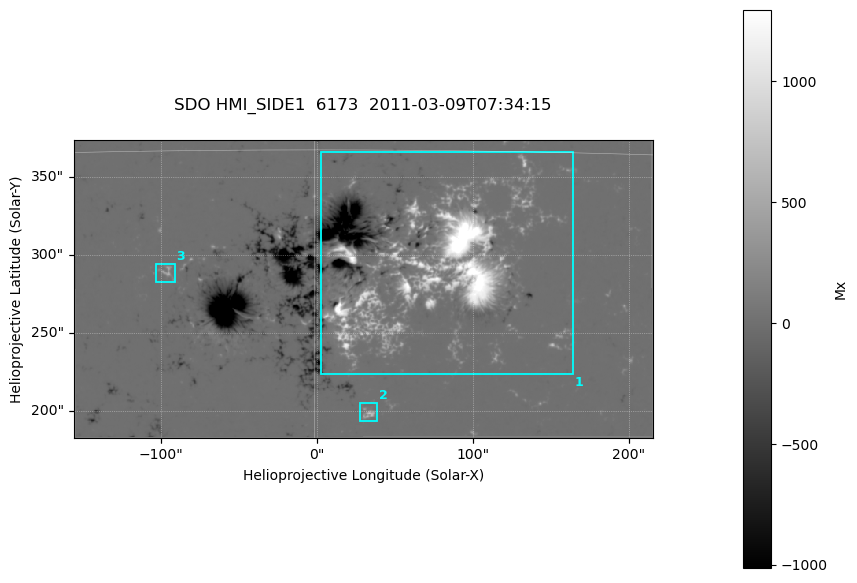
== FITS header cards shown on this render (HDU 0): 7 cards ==
TELESCOP= 'SDO     '           /
INSTRUME= 'HMI_SIDE1'          /
WAVELNTH=              6173.00 /
DATE-OBS= '2011-03-09T07:34:15.000' /
CTYPE1  = 'HPLN-TAN'           /
CTYPE2  = 'HPLT-TAN'           /
BUNIT   = 'Mx      '           /

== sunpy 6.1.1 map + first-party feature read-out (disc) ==
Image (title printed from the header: SDO HMI_SIDE1  6173  2011-03-09T07:34:15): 736 x 379 px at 0.504 arcsec/px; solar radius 966 arcsec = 1916 px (partial field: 2.4% of the solar disc is inside the frame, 99% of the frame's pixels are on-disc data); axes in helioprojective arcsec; data unit Mx (BUNIT, on the colour bar)
Orientation: file roll -179.9 deg (from PC/CROTA): ROTATED to solar-north-up (sunpy Map.rotate, bilinear) for analysis and display; everything below refers to the rotated frame; the empty margins the rotation leaves inside the frame are drawn grey
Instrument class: DISC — disc imager (sunpy class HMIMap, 6173 A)
Bright regions (active regions / flare kernels): reference = the on-disc median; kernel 7 px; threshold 5 sigma = 48 Mx over a disc level ~-0.151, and >= 1.15x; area >= 278 px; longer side >= 5 px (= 2.5 arcsec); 3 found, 3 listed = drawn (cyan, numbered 1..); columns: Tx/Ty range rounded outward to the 2 arcsec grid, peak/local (2 s.f.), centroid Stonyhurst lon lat
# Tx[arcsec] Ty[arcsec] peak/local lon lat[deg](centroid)
1 2..166 222..366 -11721 +5 +10
2 28..40 192..206 -3301 +2 +5
3 -104..-90 282..296 -2139 -6 +10